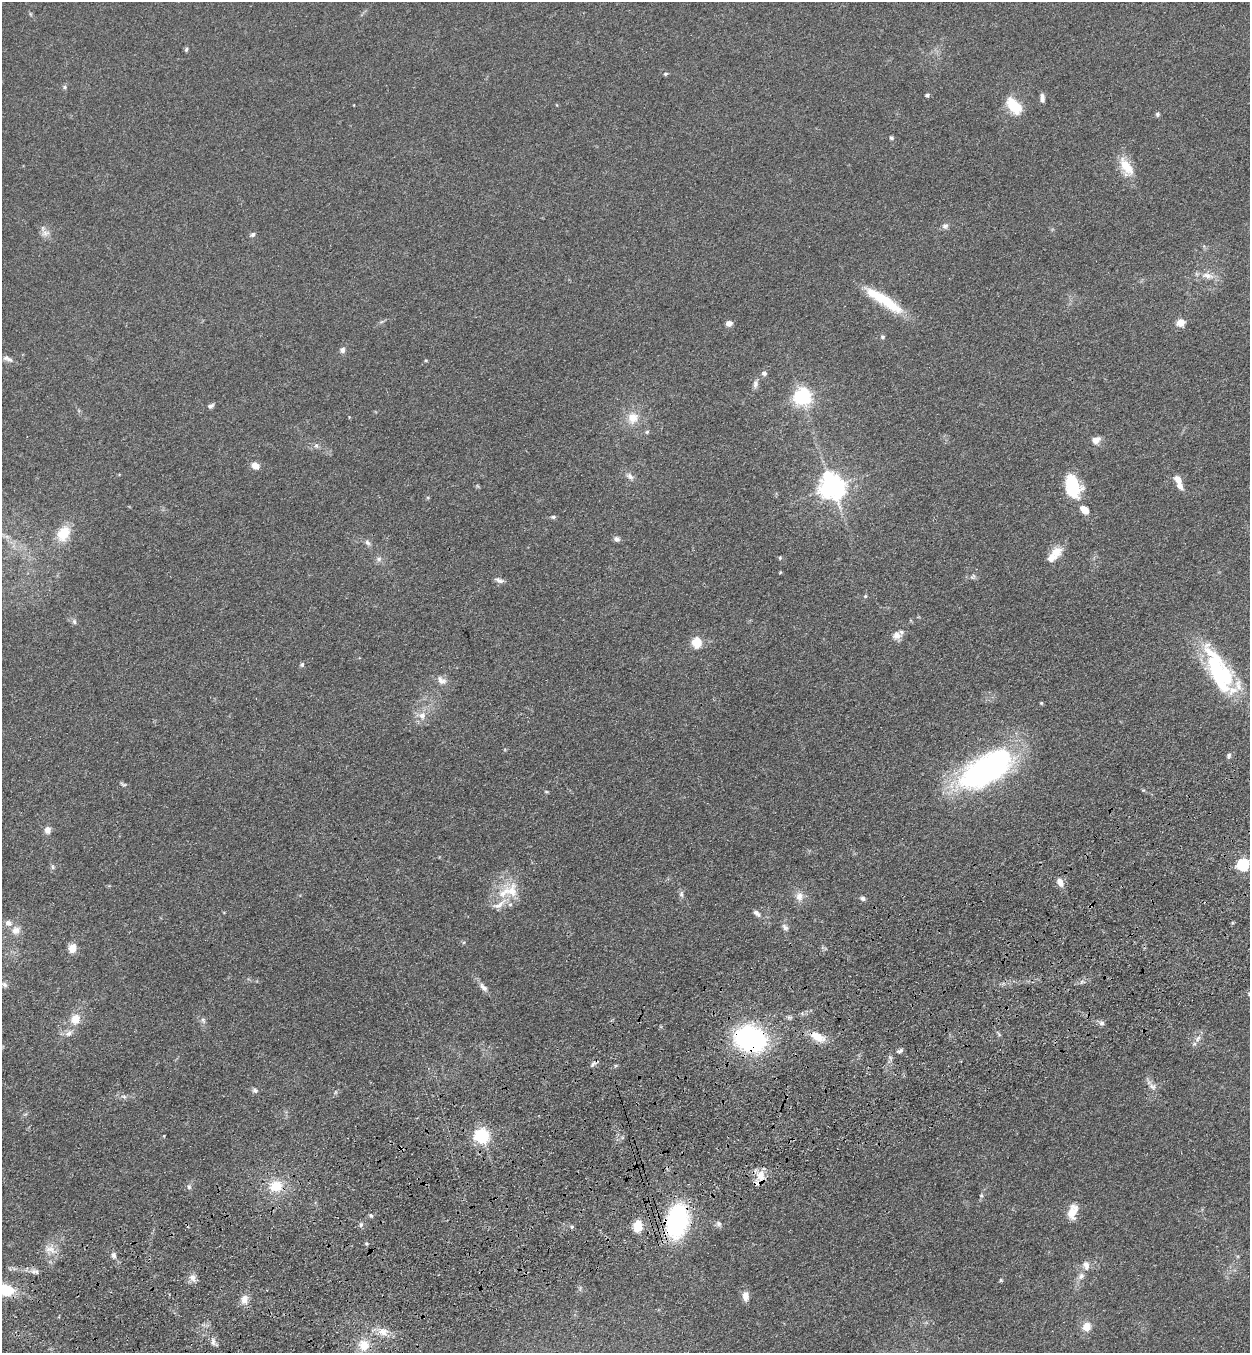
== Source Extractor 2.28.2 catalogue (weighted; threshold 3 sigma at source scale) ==
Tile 7 of 4 x 4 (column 3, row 2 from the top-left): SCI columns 2700-3947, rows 2815-4165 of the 5523 x 5630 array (HDU 1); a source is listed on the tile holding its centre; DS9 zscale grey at full resolution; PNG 1252 x 1355 px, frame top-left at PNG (2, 2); no overlay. Shown black and unused: <1% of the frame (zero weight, under 3 of 4 exposures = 6% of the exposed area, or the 3 px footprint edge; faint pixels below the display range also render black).
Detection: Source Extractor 2.28.2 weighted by HDU 2 'WHT'; one run over the whole footprint, this tile lists its part. Background 0.0595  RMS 0.0065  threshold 0.0292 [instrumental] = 3 sigma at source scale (4.5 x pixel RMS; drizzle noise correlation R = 1.50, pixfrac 1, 0.05/0.05 arcsec/px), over >= 5 px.
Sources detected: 124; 3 inside a brighter object's white glare — not listed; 8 inside a brighter listed object's ellipse — not listed separately; the other 113 listed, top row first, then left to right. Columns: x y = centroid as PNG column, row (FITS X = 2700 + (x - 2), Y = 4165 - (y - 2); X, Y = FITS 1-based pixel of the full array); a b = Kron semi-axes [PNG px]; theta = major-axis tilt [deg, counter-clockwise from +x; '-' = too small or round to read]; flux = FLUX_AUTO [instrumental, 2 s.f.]
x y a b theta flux
186 50 6 4 74 1
665 74 6 4 2 1
65 87 6 5 - 1.2
927 95 4 4 - 1.6
1042 98 10 5 -87 2.9
1014 106 22 12 -51 17
1157 114 7 6 - 1.1
891 138 6 5 - 1.1
1126 167 29 13 -60 13
945 226 8 8 - 2.1
45 233 12 9 11 3.7
253 235 7 6 - 1.6
1207 275 20 8 -10 5.9
884 299 50 12 -37 27
1181 322 7 6 - 8.7
729 323 6 5 - 3.9
883 337 6 5 - 1.1
342 350 6 6 - 2.3
8 359 15 6 -23 2.6
426 360 5 3 - 0.62
764 373 6 6 - 1.9
755 384 11 7 78 2.6
802 397 6 6 - 270
211 406 9 5 25 1.6
633 418 15 14 - 9.5
647 432 5 5 - 0.99
1096 440 9 7 26 5.5
316 445 6 6 - 1.5
255 466 7 6 - 6.4
630 476 11 8 -31 2.9
1178 480 11 7 -50 5.3
1073 486 25 16 -74 28
832 487 8 8 - 680
1085 510 9 6 -41 7.8
553 517 7 5 0 1.2
63 533 18 13 65 15
617 539 9 7 -31 2
367 543 8 6 -44 2
1056 552 16 12 18 8.3
780 558 5 4 - 0.71
379 559 8 6 -15 2.1
780 572 4 4 - 0.55
973 577 9 5 49 1.5
499 580 13 6 -19 2.5
865 596 5 4 - 0.83
74 622 7 6 - 1.7
897 635 11 10 - 4.1
697 642 5 5 - 37
302 664 6 5 - 1.2
1218 672 64 23 -58 61
441 680 15 9 -35 4.4
1041 703 4 3 - 0.91
422 716 10 9 - 5.1
1229 755 7 5 76 1.4
986 769 61 28 31 170
123 784 10 4 -20 1.2
1143 790 4 4 - 0.65
546 792 5 3 - 0.65
47 830 6 5 - 5.6
1243 864 6 6 - 94
53 867 6 5 - 1.2
1060 882 9 7 -64 5.3
512 892 28 18 -79 16
681 894 10 6 90 1.9
799 896 13 10 -90 5.3
863 898 8 6 -22 1.5
757 913 11 6 -39 2.5
785 927 11 7 -52 2.3
16 930 13 11 27 5.2
464 942 5 4 - 0.79
72 948 10 8 72 6.4
4 985 8 6 -45 1.7
483 987 13 7 -45 3.7
76 1019 13 11 60 9.5
203 1020 8 6 -73 1.8
1102 1023 7 7 - 2.1
69 1033 12 7 40 3.5
817 1037 19 9 -28 11
750 1039 25 19 -14 120
1198 1039 13 7 60 3.6
900 1051 8 5 17 1.6
593 1064 11 5 48 1.7
1152 1086 12 8 -38 3.7
255 1090 8 6 -20 1.7
335 1092 6 4 88 0.92
124 1096 8 4 -9 1.6
482 1136 6 6 - 170
761 1176 16 12 -71 7.7
276 1186 18 14 10 15
189 1187 7 5 -75 1.5
981 1195 6 5 - 0.99
1072 1212 19 10 76 9
371 1215 6 4 -23 1
677 1221 35 22 77 80
718 1224 9 7 -62 2
361 1225 7 5 88 1.5
638 1226 13 9 84 10
572 1227 6 5 - 0.97
366 1243 6 4 -53 0.83
50 1249 19 10 -17 6.4
114 1255 8 6 -73 2.1
1086 1265 12 8 -77 4.3
37 1272 8 5 -26 1.8
1081 1276 10 8 53 3.3
192 1278 12 8 -56 3.6
1001 1280 5 4 - 0.7
5 1290 22 12 -9 23
745 1296 11 7 -90 5.1
244 1299 12 10 76 5.8
1087 1327 11 10 - 6.6
383 1332 15 10 -12 7.2
213 1341 11 6 -85 2.5
364 1345 16 14 -40 11
Overlapping masked pixels (flux is a lower limit): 5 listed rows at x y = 817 1037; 750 1039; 761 1176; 677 1221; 5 1290
Isophote crosses this tile's border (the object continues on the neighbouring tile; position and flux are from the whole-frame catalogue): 1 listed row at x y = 5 1290